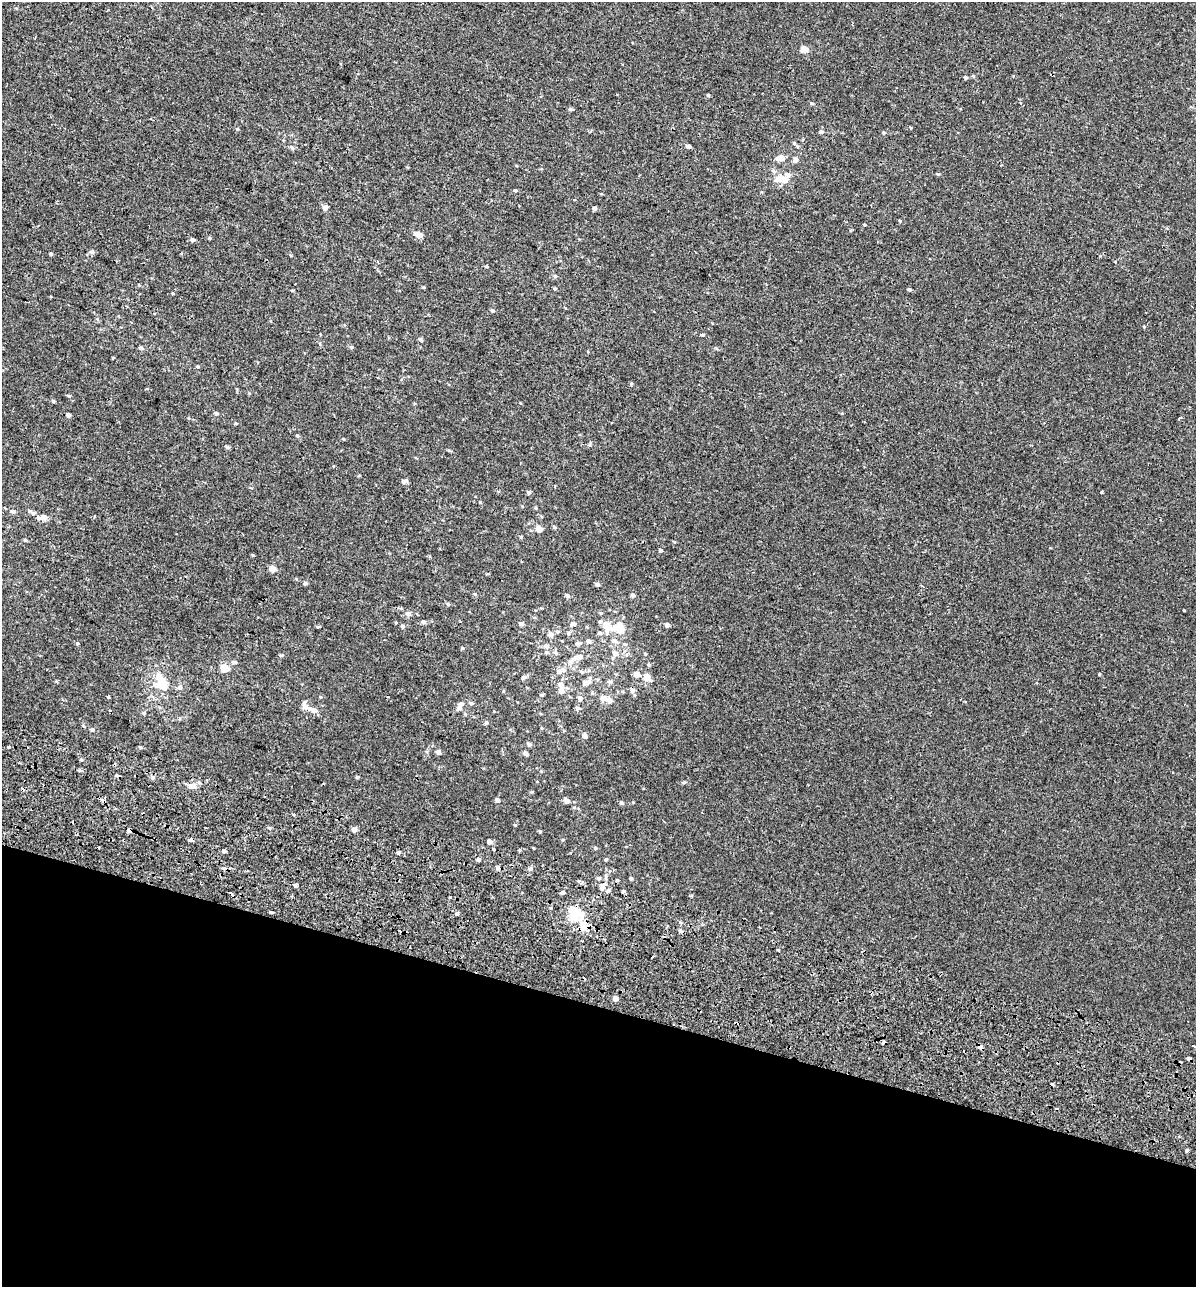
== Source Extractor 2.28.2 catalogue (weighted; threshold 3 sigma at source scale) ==
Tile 15 of 4 x 4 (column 3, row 4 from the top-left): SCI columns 2786-3979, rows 158-1442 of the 5628 x 5448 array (HDU 1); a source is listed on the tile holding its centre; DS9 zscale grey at full resolution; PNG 1198 x 1289 px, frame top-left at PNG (2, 2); no overlay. Shown black and unused: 22% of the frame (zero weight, under 2 of 3 exposures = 11% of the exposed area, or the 3 px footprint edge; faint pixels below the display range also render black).
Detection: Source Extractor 2.28.2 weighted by HDU 2 'WHT'; one run over the whole footprint, this tile lists its part. Background 3.74e-04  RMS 0.0032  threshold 0.0146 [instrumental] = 3 sigma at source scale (4.5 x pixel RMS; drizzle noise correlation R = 1.50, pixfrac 1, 0.0396/0.0396 arcsec/px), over >= 5 px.
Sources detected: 208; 1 inside a brighter object's white glare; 14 cosmic-ray / hot-pixel residue — not listed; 13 inside a brighter listed object's ellipse — not listed separately; the other 180 listed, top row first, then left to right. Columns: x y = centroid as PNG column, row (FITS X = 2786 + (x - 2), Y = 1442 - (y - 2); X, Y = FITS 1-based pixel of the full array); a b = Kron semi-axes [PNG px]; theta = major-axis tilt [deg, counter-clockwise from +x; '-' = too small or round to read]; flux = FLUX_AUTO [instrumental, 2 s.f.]
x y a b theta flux
804 49 5 4 - 4.3
973 76 5 4 - 0.39
966 78 5 4 - 0.48
708 95 4 4 - 0.45
812 103 5 4 - 0.45
571 109 5 4 - 0.65
237 129 5 4 - 0.43
821 132 6 6 - 0.62
883 133 5 4 - 0.48
794 143 6 5 - 0.57
688 146 5 4 - 0.97
292 147 8 5 -49 0.64
782 158 7 7 - 1.9
795 160 5 5 - 1.8
773 171 8 6 -45 0.99
938 174 5 4 - 0.44
784 180 9 7 -19 3.2
515 190 5 4 - 0.51
325 208 7 6 - 1.2
594 208 5 4 - 0.72
900 221 4 3 - 0.31
864 225 4 3 - 0.31
418 235 9 6 -22 2.2
210 238 4 4 - 0.34
193 240 5 4 - 0.86
92 252 7 5 -11 0.79
51 254 4 4 - 0.4
1115 262 4 3 - 0.32
487 266 5 4 - 0.33
555 276 6 5 - 0.56
424 287 4 3 - 0.29
555 288 4 4 - 0.37
909 289 4 4 - 0.58
173 293 4 3 - 0.3
492 310 6 5 - 0.57
1144 326 5 3 - 0.29
703 335 5 3 - 0.4
421 340 6 5 - 0.54
352 347 6 4 -20 0.5
141 348 6 5 - 0.72
198 366 5 3 - 0.34
631 384 5 4 - 0.36
69 396 5 3 - 0.41
53 401 5 4 - 0.5
216 413 5 5 - 0.52
68 415 4 4 - 0.81
1181 418 4 3 - 0.74
236 423 4 4 - 0.31
297 436 5 4 - 0.42
227 447 5 4 - 0.59
449 451 7 3 -10 0.37
404 481 8 5 13 0.85
529 492 5 4 - 0.71
1101 493 3 3 - 0.53
480 502 3 3 - 0.25
536 508 5 3 - 0.31
13 511 6 5 - 0.98
32 513 12 5 -30 0.9
44 517 7 6 - 2
555 527 6 4 -29 0.52
539 529 5 5 - 3.1
521 537 4 4 - 0.3
25 540 5 4 - 0.39
674 542 5 3 - 0.3
660 550 5 5 - 0.57
253 555 4 3 - 0.35
272 569 5 5 - 3.1
305 583 5 4 - 0.69
598 584 5 4 - 0.72
922 586 6 2 -31 0.31
475 594 5 5 - 0.41
633 595 5 4 - 0.82
567 596 5 5 - 0.85
448 604 4 4 - 0.51
1184 610 3 2 - 0.24
408 613 7 5 -14 1
423 622 5 5 - 0.83
521 624 5 4 - 0.9
573 624 6 5 - 1.3
667 625 4 4 - 1.1
402 626 5 5 - 0.58
606 626 17 10 -77 4.1
621 627 21 11 -85 4.8
557 632 7 5 0 0.61
550 634 6 5 - 1.6
589 641 6 5 - 0.99
77 643 5 3 - 0.27
578 643 10 6 14 0.93
546 646 6 6 - 1.1
462 648 4 4 - 0.36
556 653 8 4 -63 0.67
615 653 8 7 - 1.8
645 654 5 4 - 0.34
281 655 6 3 1 0.42
577 657 24 8 23 3.6
234 662 6 5 - 0.88
225 668 5 5 - 8.8
589 670 6 6 - 0.65
560 671 13 7 30 2.4
582 672 6 5 - 0.57
637 674 7 7 - 1.7
1099 675 3 3 - 0.96
524 677 7 5 26 0.8
647 677 7 5 -42 4.2
56 681 5 4 - 0.3
585 682 9 7 -4 1.4
610 682 9 5 -20 0.67
162 683 8 8 - 10
561 685 8 6 -63 1.7
180 687 7 7 - 0.95
632 690 6 6 - 1
503 691 5 3 - 0.26
561 691 6 6 - 1.8
542 695 5 4 - 0.41
109 697 4 3 - 0.59
321 697 5 4 - 0.33
580 698 7 6 - 1.2
608 700 14 7 -29 2.3
471 703 6 5 - 0.55
460 705 14 6 68 1.7
305 706 11 6 -73 2
577 708 6 5 - 0.89
110 710 3 3 - 0.8
313 710 10 6 -19 1.8
144 713 5 4 - 0.44
486 723 5 5 - 0.66
83 726 4 3 - 0.46
541 728 5 3 - 0.29
92 730 5 5 - 0.55
585 736 5 4 - 1.6
529 744 6 5 - 0.78
9 747 3 3 - 1.6
141 747 5 4 - 0.37
438 752 5 4 - 1.1
526 754 7 5 -46 0.83
152 777 7 5 -33 0.82
357 777 4 4 - 0.41
684 782 5 4 - 0.45
192 786 10 6 5 2.2
532 792 5 3 - 0.29
497 800 4 4 - 1.1
566 801 7 6 - 1.2
621 803 5 5 - 0.59
515 825 5 3 - 0.28
206 828 3 2 - 0.28
269 828 5 4 - 0.51
129 830 4 4 - 7.3
354 830 4 4 - 1.8
540 831 4 4 - 0.31
191 840 4 4 - 3.2
490 842 5 4 - 1.2
533 848 4 2 - 0.22
595 848 5 4 - 0.46
494 849 3 3 - 1.4
519 850 4 3 - 0.28
224 851 4 3 - 0.91
398 852 4 3 - 2
606 859 5 4 - 0.37
478 860 4 4 - 0.67
498 868 6 5 - 0.92
531 869 6 6 - 0.76
599 878 5 5 - 0.69
631 879 4 4 - 0.52
617 880 5 4 - 0.41
296 885 4 3 - 8.8
602 887 12 7 57 1.7
609 890 6 5 - 0.68
624 891 4 3 - 0.48
563 892 5 5 - 0.6
270 912 3 3 - 0.59
575 913 15 11 -73 10
457 914 5 4 - 0.94
583 925 13 10 -66 3.9
778 950 3 3 - 0.36
615 998 4 4 - 1.8
883 1042 4 3 - 0.79
1193 1046 4 3 - 3.5
980 1047 4 3 - 6.3
1189 1059 4 3 - 1.7
1187 1150 4 4 - 0.47
Overlapping masked pixels (flux is a lower limit): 6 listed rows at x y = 129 830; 191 840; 583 925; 883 1042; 980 1047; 1189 1059
Isophote crosses this tile's border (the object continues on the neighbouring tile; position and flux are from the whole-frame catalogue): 1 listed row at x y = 1193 1046
Unlisted compact peaks at least as high as the median listed source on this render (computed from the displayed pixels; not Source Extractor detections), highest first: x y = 574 807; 911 128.